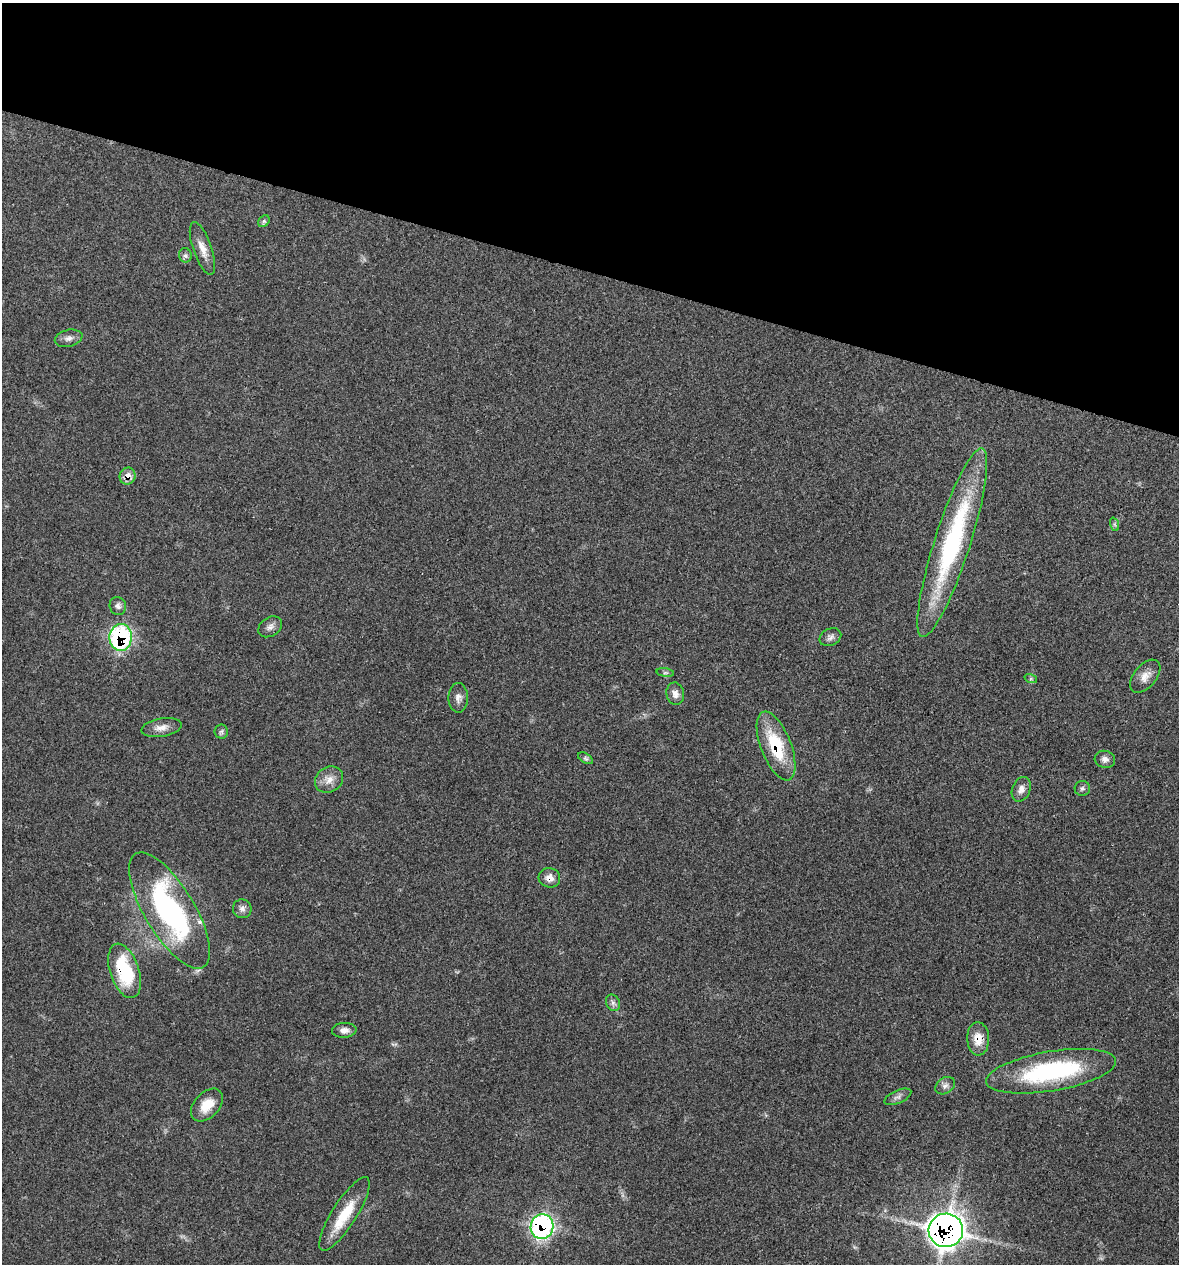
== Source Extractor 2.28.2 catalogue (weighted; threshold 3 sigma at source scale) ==
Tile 2 of 4 x 4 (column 2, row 1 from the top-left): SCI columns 1298-2474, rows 3789-5050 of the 5072 x 5054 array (HDU 1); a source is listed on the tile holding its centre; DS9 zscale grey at full resolution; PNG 1181 x 1266 px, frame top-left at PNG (2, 3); each listed source drawn as its Kron ellipse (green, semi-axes under 4 px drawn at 4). Shown black and unused: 21% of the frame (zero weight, under 3 of 4 exposures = <1% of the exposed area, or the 3 px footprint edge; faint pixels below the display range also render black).
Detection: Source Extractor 2.28.2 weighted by HDU 2 'WHT'; one run over the whole footprint, this tile lists its part. Background 0.0841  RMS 0.006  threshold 0.0268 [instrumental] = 3 sigma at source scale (4.5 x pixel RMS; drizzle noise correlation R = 1.50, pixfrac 1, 0.05/0.05 arcsec/px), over >= 5 px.
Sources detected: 39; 1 inside a brighter listed object's ellipse — not listed separately; the other 38 listed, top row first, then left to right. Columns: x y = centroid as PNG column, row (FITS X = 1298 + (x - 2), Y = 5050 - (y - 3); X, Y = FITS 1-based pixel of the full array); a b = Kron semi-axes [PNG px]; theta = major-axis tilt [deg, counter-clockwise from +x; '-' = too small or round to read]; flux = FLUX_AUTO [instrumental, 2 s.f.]
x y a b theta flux
264 221 6 5 - 1.3
202 248 28 9 -70 7.4
185 255 7 6 - 1.7
69 338 14 8 13 3.3
128 476 8 8 - 5.7
1114 524 7 4 -71 1
952 543 99 18 72 100
118 606 9 8 - 2.3
270 627 13 9 33 3.1
121 637 13 11 88 86
830 637 11 8 26 2.5
665 673 9 4 -8 1.3
1145 676 19 11 50 5.9
1031 679 6 4 -18 0.92
675 694 11 9 -81 3.9
458 698 15 9 -89 3.7
161 727 20 9 9 5.3
221 731 7 6 - 1.3
776 746 36 15 -69 31
585 758 8 4 -31 1.4
1105 759 10 8 -15 2.9
329 780 15 12 33 5.9
1082 788 7 7 - 1.6
1021 789 13 9 68 3.6
549 878 11 9 -14 4.8
242 909 9 9 - 2.7
170 910 66 25 -59 120
125 971 28 14 -71 40
613 1003 8 6 -63 2
344 1030 12 7 3 3.6
978 1039 16 11 -88 9
1051 1071 66 20 9 77
945 1086 10 7 33 2.6
898 1097 14 6 24 2.5
207 1105 19 12 47 11
344 1214 43 12 58 20
542 1227 12 11 - 130
946 1230 17 17 - 560
Overlapping masked pixels (flux is a lower limit): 8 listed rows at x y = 128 476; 121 637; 776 746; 549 878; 125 971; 978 1039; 542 1227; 946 1230